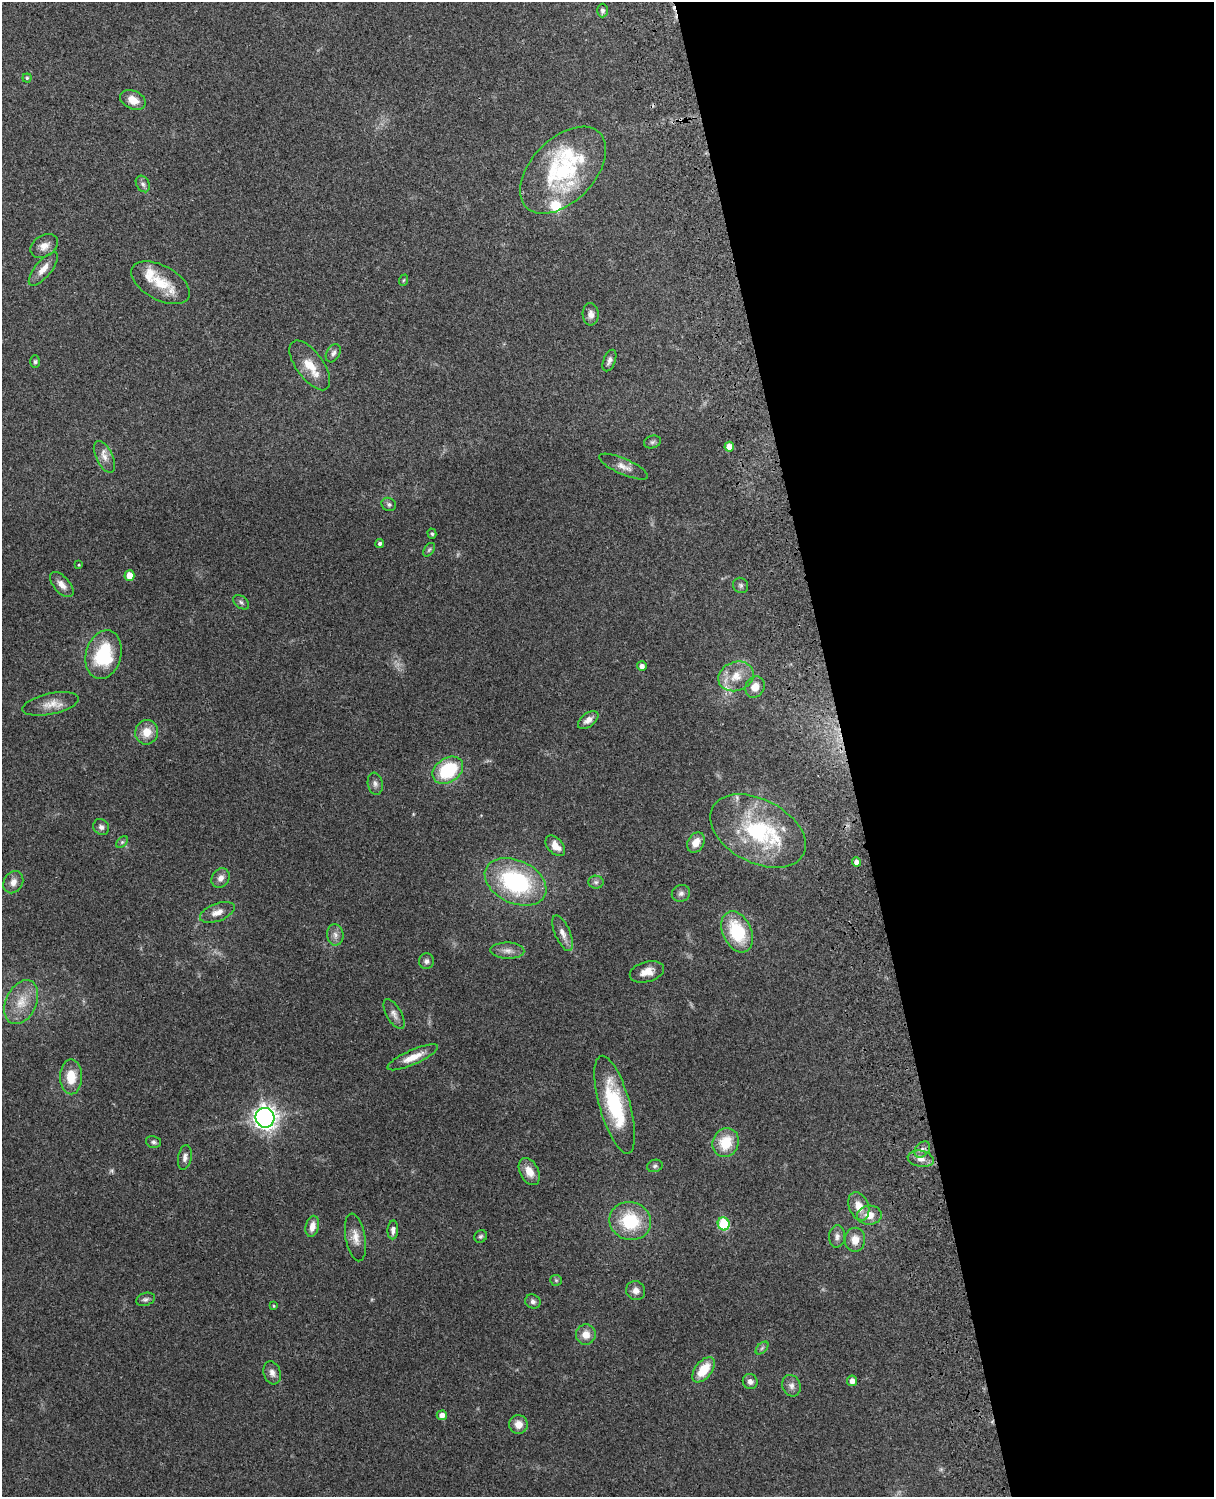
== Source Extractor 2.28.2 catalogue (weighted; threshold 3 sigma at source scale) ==
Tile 8 of 4 x 3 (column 4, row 2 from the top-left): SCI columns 3756-4967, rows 1660-3154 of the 5089 x 4927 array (HDU 1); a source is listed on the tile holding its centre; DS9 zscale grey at full resolution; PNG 1216 x 1499 px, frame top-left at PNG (2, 2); each listed source drawn as its Kron ellipse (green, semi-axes under 4 px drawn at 4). Shown black and unused: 31% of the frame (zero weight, under 3 of 4 exposures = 6% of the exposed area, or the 3 px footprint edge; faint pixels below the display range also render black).
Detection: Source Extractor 2.28.2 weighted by HDU 2 'WHT'; one run over the whole footprint, this tile lists its part. Background 0.255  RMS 0.0089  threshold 0.0398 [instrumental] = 3 sigma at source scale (4.5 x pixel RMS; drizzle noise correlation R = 1.50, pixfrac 1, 0.05/0.05 arcsec/px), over >= 5 px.
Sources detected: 99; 1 cosmic-ray / hot-pixel residue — neither listed nor drawn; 7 inside a brighter listed object's ellipse — not listed separately; the other 91 listed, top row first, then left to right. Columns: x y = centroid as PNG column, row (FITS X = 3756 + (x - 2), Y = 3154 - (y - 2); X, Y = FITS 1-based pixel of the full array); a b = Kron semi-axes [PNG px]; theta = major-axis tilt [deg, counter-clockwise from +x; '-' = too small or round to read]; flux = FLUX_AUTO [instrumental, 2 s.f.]
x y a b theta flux
602 10 7 5 89 2.5
27 78 4 4 - 1.1
133 100 13 9 -25 11
563 170 52 31 46 89
143 184 9 6 -61 2.9
44 246 15 10 34 6.8
43 269 21 8 51 8.2
404 280 6 3 70 1
161 283 32 17 -28 28
591 314 11 8 -87 4.7
333 353 10 6 60 3
609 360 11 6 68 3.1
35 362 6 5 - 1.7
310 365 29 13 -54 18
652 442 8 6 16 2.2
729 447 5 4 - 8.3
104 457 17 8 -64 6.6
624 467 26 8 -24 7.2
389 504 7 6 - 2.4
432 534 5 4 - 1.4
380 544 4 4 - 2
429 550 8 5 54 1.5
79 565 4 3 - 0.71
129 575 5 5 - 10
62 585 15 8 -48 6.5
741 585 8 7 - 2.2
241 602 9 6 -38 2.3
104 655 25 17 75 53
642 666 5 5 - 3.9
736 676 18 14 21 15
755 687 11 9 62 8
51 704 29 10 12 12
588 720 12 6 37 5.3
147 732 12 11 - 12
448 770 16 12 34 53
375 784 11 7 -80 3.5
101 827 8 7 - 3.4
758 831 51 31 -27 87
122 842 7 4 45 1.6
696 842 11 8 60 8.8
555 846 12 7 -47 9
856 862 4 4 - 4.2
221 878 10 8 57 5.5
13 882 11 9 57 6.4
515 882 32 21 -25 99
596 882 8 6 -1 2.2
681 893 9 8 - 3.6
217 912 18 8 21 7.7
737 932 22 14 -65 48
563 933 19 7 -67 6.5
335 935 11 8 -83 4.8
507 951 17 8 -2 6.2
426 961 8 7 - 3.2
647 972 17 10 15 10
21 1002 23 15 65 19
394 1014 17 7 -59 4.9
413 1057 27 7 24 12
71 1077 17 11 -90 18
615 1105 51 15 -74 67
265 1118 10 9 - 510
153 1142 8 6 -12 2.1
726 1143 15 13 66 24
922 1149 9 6 49 3.5
185 1157 12 6 79 4
921 1159 13 8 -11 6.3
655 1166 8 6 17 2
529 1171 14 9 -62 11
859 1206 14 9 -69 12
869 1215 12 9 4 10
630 1221 21 19 -16 44
724 1224 6 6 - 46
312 1226 11 6 77 7.4
393 1230 9 5 87 3.6
481 1236 7 6 - 1.7
837 1236 11 8 85 4.4
355 1237 24 10 -80 9.4
855 1240 12 10 86 10
556 1280 6 5 - 1.4
636 1291 9 9 - 5.5
145 1299 10 6 16 2.5
533 1301 8 6 -26 2.8
274 1306 4 3 - 0.89
586 1334 10 10 - 9.2
762 1348 8 4 45 2
703 1370 15 8 51 22
272 1373 12 8 -72 4.9
852 1381 5 5 - 4.6
750 1382 8 7 - 3.9
791 1386 11 9 -66 4.5
442 1415 5 5 - 5.2
518 1424 9 9 - 8.4